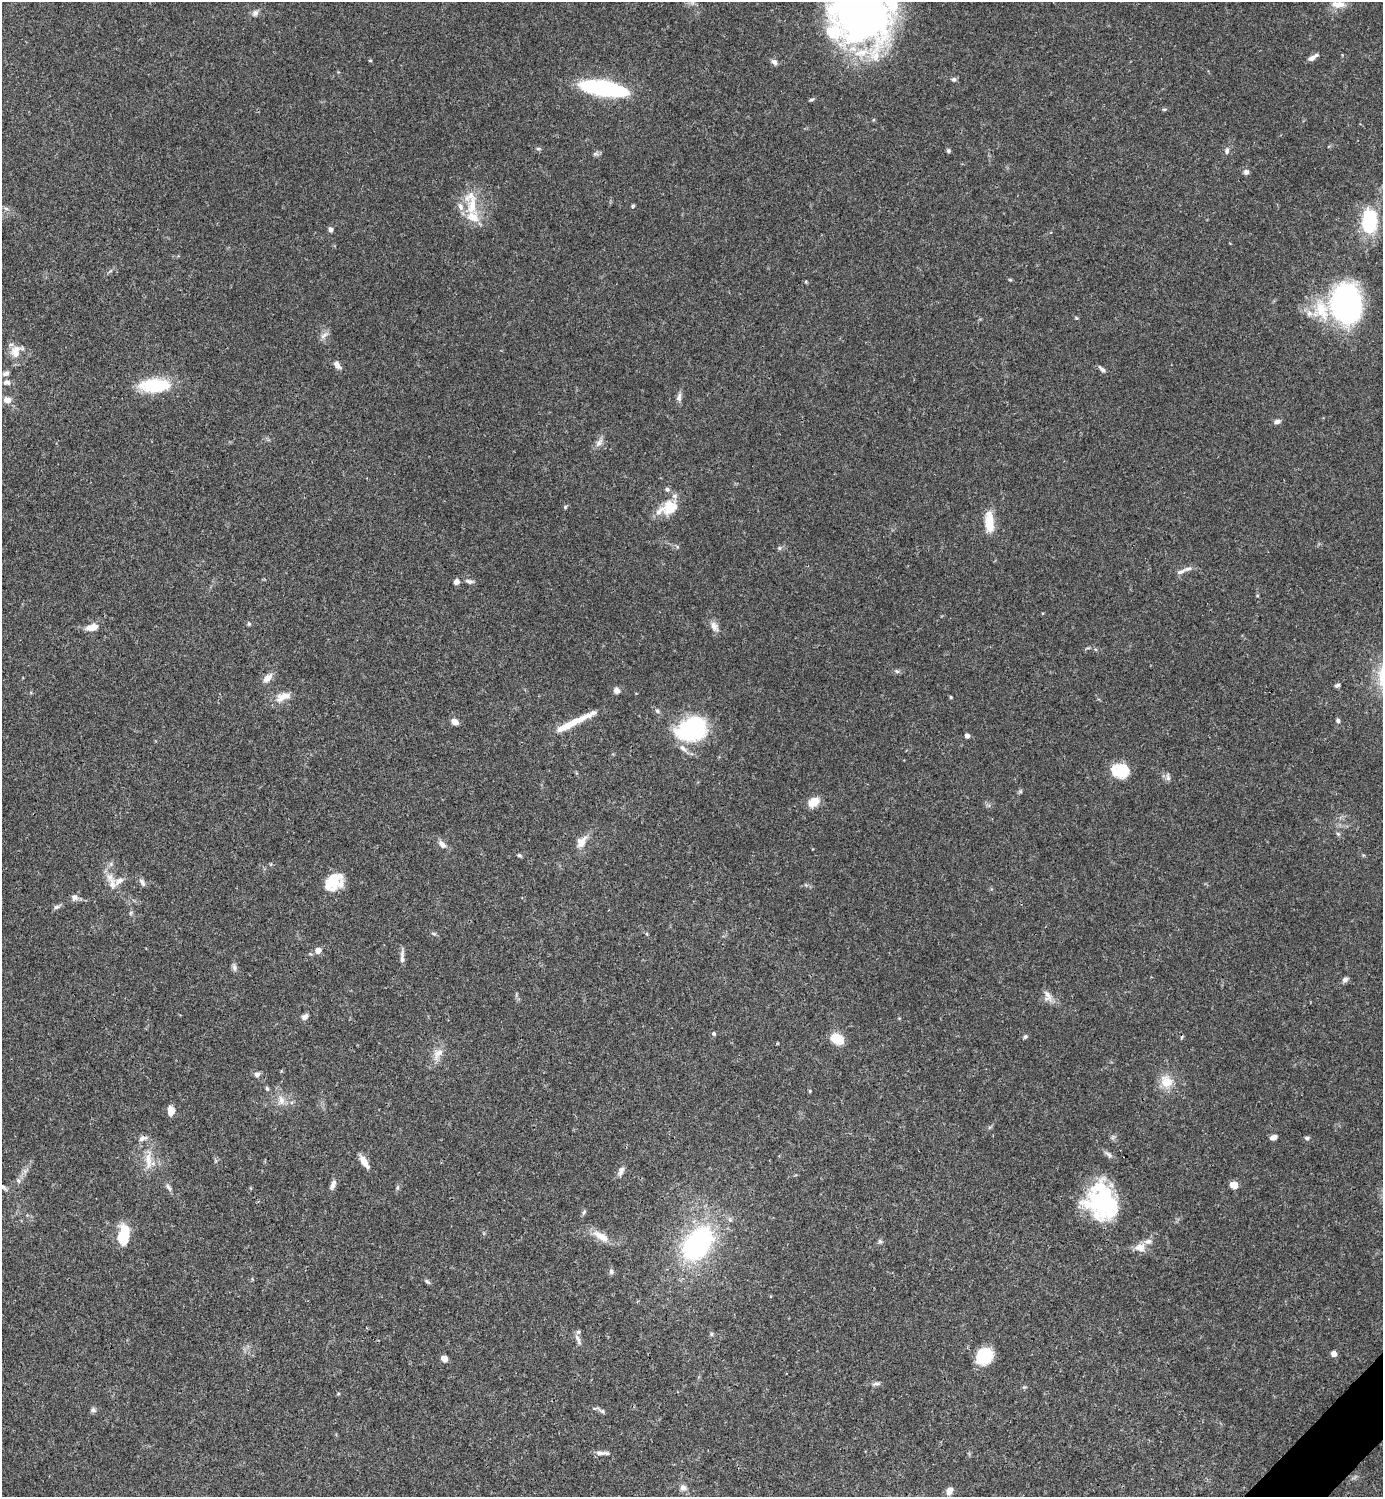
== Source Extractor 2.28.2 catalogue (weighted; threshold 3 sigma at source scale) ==
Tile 6 of 4 x 4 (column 2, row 2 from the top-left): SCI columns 1681-3061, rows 2989-4483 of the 5980 x 5981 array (HDU 1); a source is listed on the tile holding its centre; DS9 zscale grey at full resolution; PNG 1385 x 1499 px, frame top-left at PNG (2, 2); no overlay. Shown black and unused: <1% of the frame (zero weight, under 3 of 4 exposures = <1% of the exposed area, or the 3 px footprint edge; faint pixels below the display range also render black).
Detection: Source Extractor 2.28.2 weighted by HDU 2 'WHT'; one run over the whole footprint, this tile lists its part. Background 0.0381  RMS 0.0026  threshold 0.0118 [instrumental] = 3 sigma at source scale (4.5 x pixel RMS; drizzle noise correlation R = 1.50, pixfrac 1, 0.05/0.05 arcsec/px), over >= 5 px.
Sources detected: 140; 3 inside a brighter object's white glare — not listed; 14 inside a brighter listed object's ellipse — not listed separately; the other 123 listed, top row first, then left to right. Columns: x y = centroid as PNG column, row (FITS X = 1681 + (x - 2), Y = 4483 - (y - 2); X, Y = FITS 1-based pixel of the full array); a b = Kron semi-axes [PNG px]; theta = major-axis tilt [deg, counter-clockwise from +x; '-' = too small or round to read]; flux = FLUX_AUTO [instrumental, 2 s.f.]
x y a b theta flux
693 2 7 4 71 0.52
1338 4 18 8 -4 2.2
255 13 9 8 - 0.99
861 16 71 61 -2 120
1313 57 13 5 32 1.1
370 60 5 3 - 0.21
774 62 9 6 -45 0.99
954 79 6 6 - 0.62
603 88 33 10 -10 55
812 99 7 4 18 0.42
1164 109 6 4 0 0.32
538 149 7 3 -8 0.39
948 151 5 5 - 0.48
1227 151 9 6 79 0.83
595 154 8 5 -6 0.62
1246 172 6 6 - 0.85
472 206 35 15 86 8.1
633 206 4 4 - 0.39
6 209 7 4 -3 0.56
1369 222 31 18 -80 14
331 229 6 5 - 0.84
1010 280 6 3 -18 0.28
1346 304 35 27 -82 67
1309 313 9 8 - 1.5
1076 318 5 4 - 0.28
324 335 14 6 38 1.2
16 351 19 13 51 3.6
337 365 11 6 -51 1.4
1102 369 10 4 -44 0.88
6 373 8 5 23 0.9
7 382 11 7 -1 1.2
154 385 34 14 1 14
679 397 13 7 83 1.1
7 400 8 6 -19 2.3
1277 421 8 5 14 0.96
599 443 14 7 49 1.4
565 507 5 4 - 0.34
668 508 21 16 68 5.7
989 522 24 10 -87 5.5
779 548 6 5 - 0.44
1180 572 18 6 18 1.4
469 581 12 5 -9 0.86
456 582 7 6 - 1.3
249 624 5 5 - 0.46
714 626 15 8 -61 1.7
92 627 15 8 12 2.8
897 671 7 5 -29 0.51
267 678 13 8 44 2.1
1337 685 6 4 27 0.66
617 690 7 7 - 1.1
283 697 22 10 21 3.1
951 697 3 3 - 0.35
657 711 6 5 - 0.53
1338 720 6 5 - 0.52
455 722 7 5 -34 1.9
570 724 46 7 27 5.8
692 729 33 25 24 26
967 736 6 5 - 0.86
1122 770 18 16 33 7
1168 778 7 6 - 0.82
814 802 12 8 31 3.9
1338 834 6 5 - 0.47
581 842 18 10 55 2.9
442 844 12 7 -50 1.5
519 855 7 4 -29 0.41
111 864 7 4 -73 0.49
334 881 21 15 47 7.7
142 882 12 6 -60 0.95
112 884 20 10 -78 3
75 897 10 9 - 1.1
56 907 8 5 17 0.7
130 913 7 4 88 0.44
433 934 8 3 -19 0.4
318 950 5 5 - 2.4
402 953 11 6 83 0.91
234 967 9 6 -80 0.78
1345 979 7 5 49 0.98
1048 996 16 10 -74 1.8
305 1017 8 6 35 0.98
713 1033 5 5 - 0.43
1025 1037 6 5 - 0.45
837 1039 16 11 -32 4.7
438 1054 20 11 58 2.8
257 1074 7 7 - 0.93
1166 1082 15 14 - 4.7
267 1089 7 4 -64 0.45
810 1091 4 4 - 0.25
281 1100 15 9 -84 2.1
171 1111 9 6 90 3
1274 1137 7 5 16 1.3
1307 1138 7 4 -9 0.53
1108 1154 12 6 -46 0.93
148 1161 26 10 -86 3.9
364 1162 17 6 -58 2.5
25 1171 7 4 -71 0.61
621 1171 13 7 68 1.3
18 1181 7 5 -68 0.64
333 1185 12 6 66 1.3
1234 1185 6 6 - 3.1
168 1187 12 5 -57 0.79
397 1187 8 3 71 0.44
4 1188 9 5 -40 0.61
1103 1200 41 33 -83 29
584 1212 8 4 67 0.5
125 1233 19 10 -79 5.8
601 1236 24 9 -31 3.7
880 1241 6 5 - 0.51
697 1244 27 18 48 54
1140 1247 15 11 4 2.4
611 1271 7 6 - 0.65
427 1281 7 5 -28 0.53
711 1334 6 4 90 0.39
578 1340 17 5 -67 1.2
1334 1354 5 4 - 2.1
984 1356 16 14 42 11
444 1358 7 5 -33 1.7
876 1384 11 4 5 0.72
338 1394 5 3 - 0.25
93 1410 7 6 - 0.67
602 1411 6 5 - 0.5
599 1453 13 6 -2 1.1
683 1488 9 9 - 1.3
949 1491 9 7 61 1.7
Isophote crosses this tile's border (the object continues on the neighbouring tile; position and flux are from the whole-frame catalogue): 2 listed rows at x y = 693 2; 861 16